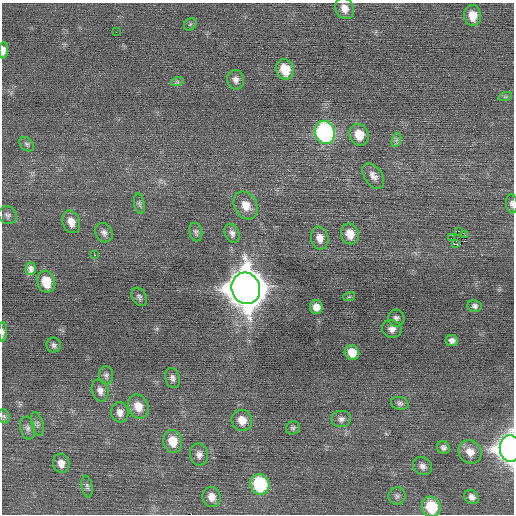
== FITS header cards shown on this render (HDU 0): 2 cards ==
NAXIS1  =                  512 / Axis length
NAXIS2  =                  512 / Axis length

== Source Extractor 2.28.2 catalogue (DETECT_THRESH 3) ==
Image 512 x 512 px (HDU 0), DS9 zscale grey, 1 PNG px = 1 image px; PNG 516 x 516 px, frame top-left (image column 1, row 512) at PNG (2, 3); each listed source drawn as its Kron ellipse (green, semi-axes under 4 px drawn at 4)
Background 0.0294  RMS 0.69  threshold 2.06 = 3 sigma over >= 5 px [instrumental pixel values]
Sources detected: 67; all 67 listed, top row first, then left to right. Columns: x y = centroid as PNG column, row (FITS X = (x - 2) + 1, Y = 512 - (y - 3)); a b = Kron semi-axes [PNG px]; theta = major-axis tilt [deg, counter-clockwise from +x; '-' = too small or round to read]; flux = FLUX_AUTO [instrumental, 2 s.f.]
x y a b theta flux
345 8 11 9 -65 380
473 15 10 8 -82 620
190 24 7 5 45 85
116 32 2 2 - 94
3 50 8 4 86 280
285 69 10 8 -69 1200
236 80 10 8 -78 240
177 82 6 4 18 85
505 97 7 4 18 75
325 132 12 10 -71 8900
359 135 11 9 -68 860
396 140 7 4 71 93
27 144 8 6 -45 110
373 176 14 9 -55 320
139 204 10 5 -79 120
512 204 9 5 -83 140
246 205 15 11 -59 580
7 215 9 8 - 170
71 222 12 8 -71 460
458 231 3 2 - 800
196 232 9 6 -77 130
104 233 10 8 -60 210
232 233 10 7 -68 210
350 234 10 8 -75 630
465 235 4 3 - 100
320 238 11 8 -80 370
451 238 2 2 - 230
455 244 3 2 - 32
94 255 3 2 - 340
31 269 6 5 - 180
46 282 11 9 -70 1000
246 288 16 14 -75 150000
139 297 10 7 -59 140
349 297 6 3 19 56
475 306 7 6 - 130
316 307 7 6 - 370
396 318 8 8 - 160
392 329 10 8 -19 270
3 332 9 4 89 130
452 341 6 5 - 180
54 345 7 7 - 130
352 352 7 7 - 570
106 375 9 7 -87 140
173 378 10 7 -74 190
100 390 11 8 -75 270
400 403 9 6 -12 130
138 406 12 10 -65 660
120 412 10 8 -80 300
4 416 7 5 -68 98
341 419 10 8 4 190
242 420 11 10 - 590
37 424 12 5 -76 140
28 428 11 7 -74 190
293 428 7 6 - 100
173 441 11 9 -77 840
443 447 6 6 - 140
510 448 13 10 -85 42000
470 452 12 11 - 510
199 455 11 9 -83 260
61 463 10 8 -77 370
423 466 10 8 -36 220
260 484 10 9 - 3500
87 486 11 5 -80 130
397 496 8 8 - 160
212 497 10 9 - 450
472 497 8 6 -41 210
431 507 10 9 - 1700
At the frame edge (FLAGS 8, measured only in part): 5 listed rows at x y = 3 50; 512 204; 3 332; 510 448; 431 507